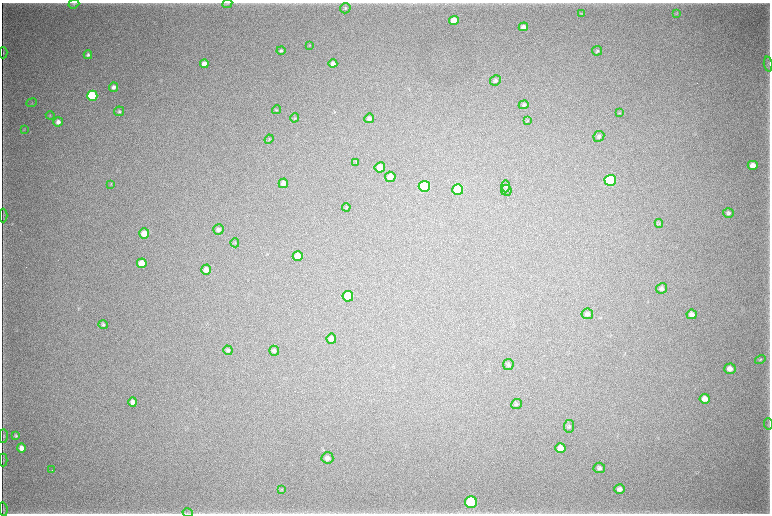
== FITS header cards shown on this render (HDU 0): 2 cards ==
NAXIS1  =                 1536 / length of data axis 1
NAXIS2  =                 1023 / length of data axis 2

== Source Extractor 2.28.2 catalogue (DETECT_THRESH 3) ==
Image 1536 x 1023 px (HDU 0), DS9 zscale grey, zoomed out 1/2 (1 PNG px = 2 x 2 image px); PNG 772 x 516 px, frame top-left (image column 1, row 1022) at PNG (2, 3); each listed source drawn as its Kron ellipse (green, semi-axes under 4 px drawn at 4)
Background 5470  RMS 43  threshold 128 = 3 sigma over >= 5 px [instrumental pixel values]
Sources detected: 86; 5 cannot appear on this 1/2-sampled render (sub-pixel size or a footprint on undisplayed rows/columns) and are neither listed nor drawn; the other 81 listed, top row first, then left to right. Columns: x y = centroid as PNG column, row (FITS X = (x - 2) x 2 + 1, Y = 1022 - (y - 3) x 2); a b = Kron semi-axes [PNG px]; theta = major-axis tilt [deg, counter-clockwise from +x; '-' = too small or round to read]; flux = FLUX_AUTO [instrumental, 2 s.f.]
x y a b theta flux
227 3 5 2 - 7.8e+03
74 4 5 4 - 1.2e+04
345 8 5 5 - 1.5e+04
677 13 4 2 - 5.5e+03
581 14 4 3 - 6.2e+03
454 20 5 4 - 1.2e+05
523 27 5 4 - 4.6e+04
310 45 4 3 - 5.2e+03
281 51 4 4 - 1.4e+04
597 51 5 4 - 1.4e+04
3 53 6 2 -90 6.6e+03
88 55 4 4 - 1.8e+04
204 64 4 4 - 5.5e+04
333 64 4 4 - 4.1e+04
768 64 7 3 -83 1.1e+04
495 80 5 5 - 1.9e+04
113 87 4 4 - 3.0e+04
92 96 5 5 - 8.2e+05
32 103 5 2 - 5.7e+03
524 105 5 4 - 1.4e+04
277 110 4 3 - 7.6e+03
119 111 5 5 - 1.4e+04
620 113 4 2 - 5.2e+03
50 115 4 3 - 7.4e+03
295 118 4 3 - 8.8e+03
369 118 5 4 - 2.6e+04
527 121 4 3 - 6.7e+03
58 122 4 4 - 4.2e+04
24 129 3 3 - 5.4e+03
599 136 6 5 - 1.9e+04
269 139 5 4 - 1.2e+04
356 162 4 2 - 6.3e+03
753 165 5 4 - 7.1e+04
380 167 5 5 - 1.2e+05
390 177 5 5 - 7.8e+04
610 180 5 5 - 1.4e+06
283 183 5 4 - 4.4e+04
111 184 4 3 - 5.5e+03
424 186 5 5 - 1.1e+06
505 186 6 3 -89 1.2e+04
458 189 5 5 - 4.9e+05
506 190 5 5 - 1.4e+04
346 207 4 4 - 8.7e+03
728 213 5 5 - 2.1e+04
3 215 7 1 90 5.9e+03
659 223 4 3 - 7.6e+03
218 230 5 5 - 2.6e+04
144 233 5 5 - 9.4e+04
235 243 4 3 - 8.4e+03
298 256 5 5 - 8.9e+04
142 263 5 4 - 1.2e+05
206 270 5 5 - 5.9e+04
662 288 6 5 - 2.9e+04
348 296 5 5 - 3.5e+05
587 314 6 5 - 2.9e+04
692 314 5 4 - 3.6e+04
103 325 5 4 - 1.5e+04
331 339 5 5 - 3.9e+04
228 350 5 4 - 1.5e+04
274 351 5 5 - 2.0e+04
760 360 6 3 32 9.2e+03
508 364 5 5 - 1.7e+04
730 369 6 5 - 5.4e+04
705 399 5 5 - 6.6e+04
133 402 4 4 - 4.5e+04
516 404 5 5 - 1.4e+04
768 424 6 2 -87 7.5e+03
569 426 6 5 - 1.4e+04
16 435 4 4 - 1.2e+04
3 436 7 2 90 1.0e+04
21 448 4 4 - 4.9e+04
560 448 5 5 - 6.7e+04
327 458 6 5 - 3.4e+04
3 460 6 1 90 6.6e+03
599 468 6 5 - 2.9e+04
52 470 2 1 - 2.6e+03
282 489 4 2 - 6.1e+03
620 489 5 4 - 3.4e+04
471 502 6 6 - 1.1e+06
3 509 7 2 -82 8.2e+03
188 513 5 3 - 1.1e+04
At the frame edge (FLAGS 8, measured only in part): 2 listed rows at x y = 471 502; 188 513
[5 sub-pixel or undisplayed-footprint detections neither listed nor drawn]